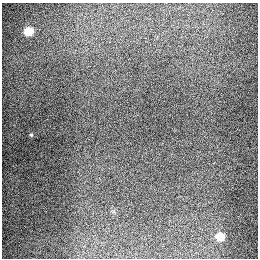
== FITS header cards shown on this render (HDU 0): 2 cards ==
NAXIS1  =                  256
NAXIS2  =                  256

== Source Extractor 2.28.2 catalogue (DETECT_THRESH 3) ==
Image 256 x 256 px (HDU 0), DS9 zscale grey, 1 PNG px = 1 image px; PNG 260 x 260 px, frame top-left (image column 1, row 256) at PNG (2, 3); no overlay
Background 1280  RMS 26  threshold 79.4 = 3 sigma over >= 5 px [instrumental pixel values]
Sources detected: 3; all 3 listed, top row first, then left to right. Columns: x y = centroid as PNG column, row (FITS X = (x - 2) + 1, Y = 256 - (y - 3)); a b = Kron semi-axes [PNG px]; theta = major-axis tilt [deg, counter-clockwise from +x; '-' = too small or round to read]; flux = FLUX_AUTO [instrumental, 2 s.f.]
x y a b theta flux
29 31 6 5 - 88000
31 135 5 4 - 2300
220 236 6 5 - 67000